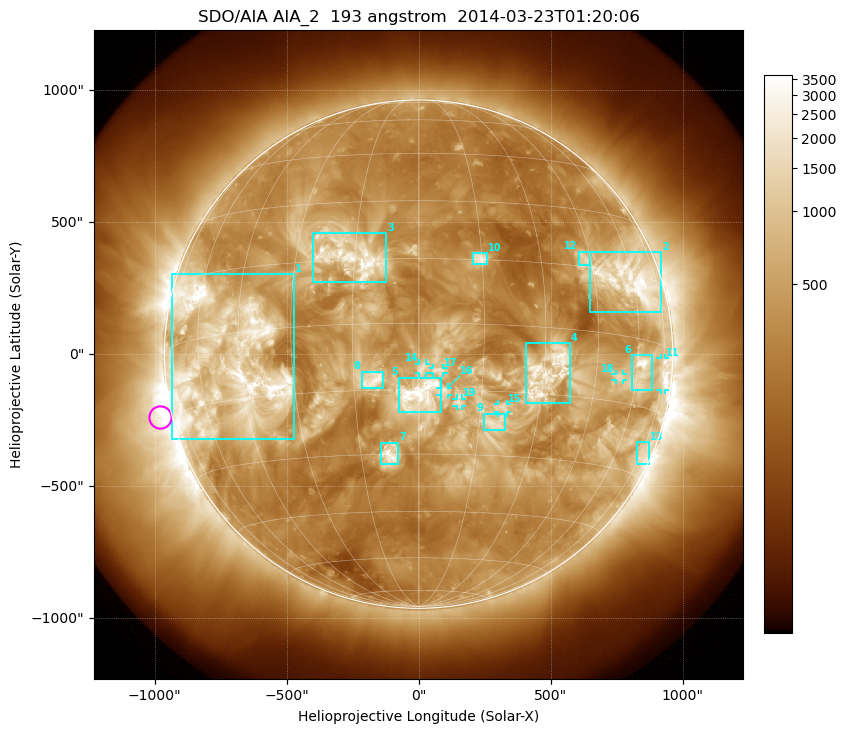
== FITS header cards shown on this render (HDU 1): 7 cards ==
TELESCOP= 'SDO/AIA'
INSTRUME= 'AIA_2'
WAVELNTH=                  193
WAVEUNIT= 'angstrom'
DATE-OBS= '2014-03-23T01:20:06.84'
CTYPE1  = 'HPLN-TAN'
CTYPE2  = 'HPLT-TAN'

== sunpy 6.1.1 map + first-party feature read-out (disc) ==
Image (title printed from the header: SDO/AIA AIA_2  193 angstrom  2014-03-23T01:20:06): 1024 x 1024 px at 2.4 arcsec/px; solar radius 963 arcsec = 401 px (full disc in frame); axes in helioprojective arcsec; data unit not stated in the header (colour bar unlabelled)
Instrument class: DISC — disc imager (sunpy class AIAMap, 193 A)
Bright regions (active regions / flare kernels): reference = the median radial profile (limb darkening/brightening removed); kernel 9 px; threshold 5 sigma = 926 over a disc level ~329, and >= 1.15x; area >= 12 px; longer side >= 10 px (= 24 arcsec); searched inside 0.97 R_sun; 19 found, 19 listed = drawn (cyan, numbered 1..; 7 of them under ~33 arcsec drawn as corner ticks so the feature stays visible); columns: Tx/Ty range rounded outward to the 5 arcsec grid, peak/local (2 s.f.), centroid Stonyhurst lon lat
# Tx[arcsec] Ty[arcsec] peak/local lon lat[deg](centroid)
1 -935..-470 -325..305 11 -49 -6
2 650..920 160..390 12 +59 +13
3 -400..-120 270..460 7.9 -16 +16
4 405..575 -185..40 7.3 +31 -10
5 -75..85 -220..-85 7.7 +0 -16
6 805..885 -140..-5 11 +62 -7
7 -145..-75 -420..-335 7.1 -7 -30
8 -215..-135 -130..-65 4.8 -10 -13
9 245..330 -285..-225 4.8 +19 -22
10 205..260 340..385 6.6 +15 +15
11 915..935 -135..-15 6.9 +75 -6
12 605..650 335..390 4.8 +43 +17
13 825..870 -415..-330 4.1 +76 -25
14 0..30 -75..-35 3.6 +1 -10
15 300..335 -220..-190 4.1 +21 -19
16 85..110 -155..-125 3.2 +6 -15
17 55..95 -75..-50 3 +5 -11
18 745..775 -100..-75 4.8 +53 -9
19 145..165 -200..-165 2.9 +10 -18
Off-limb structures (1.02-1.3 R_sun): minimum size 162 px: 2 found; the strongest spans PA ~50..145 deg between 1.02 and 1.3 R_sun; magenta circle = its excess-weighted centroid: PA ~105 deg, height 1.04 R_sun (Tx ~-980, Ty ~-235 arcsec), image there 4.8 x the reference